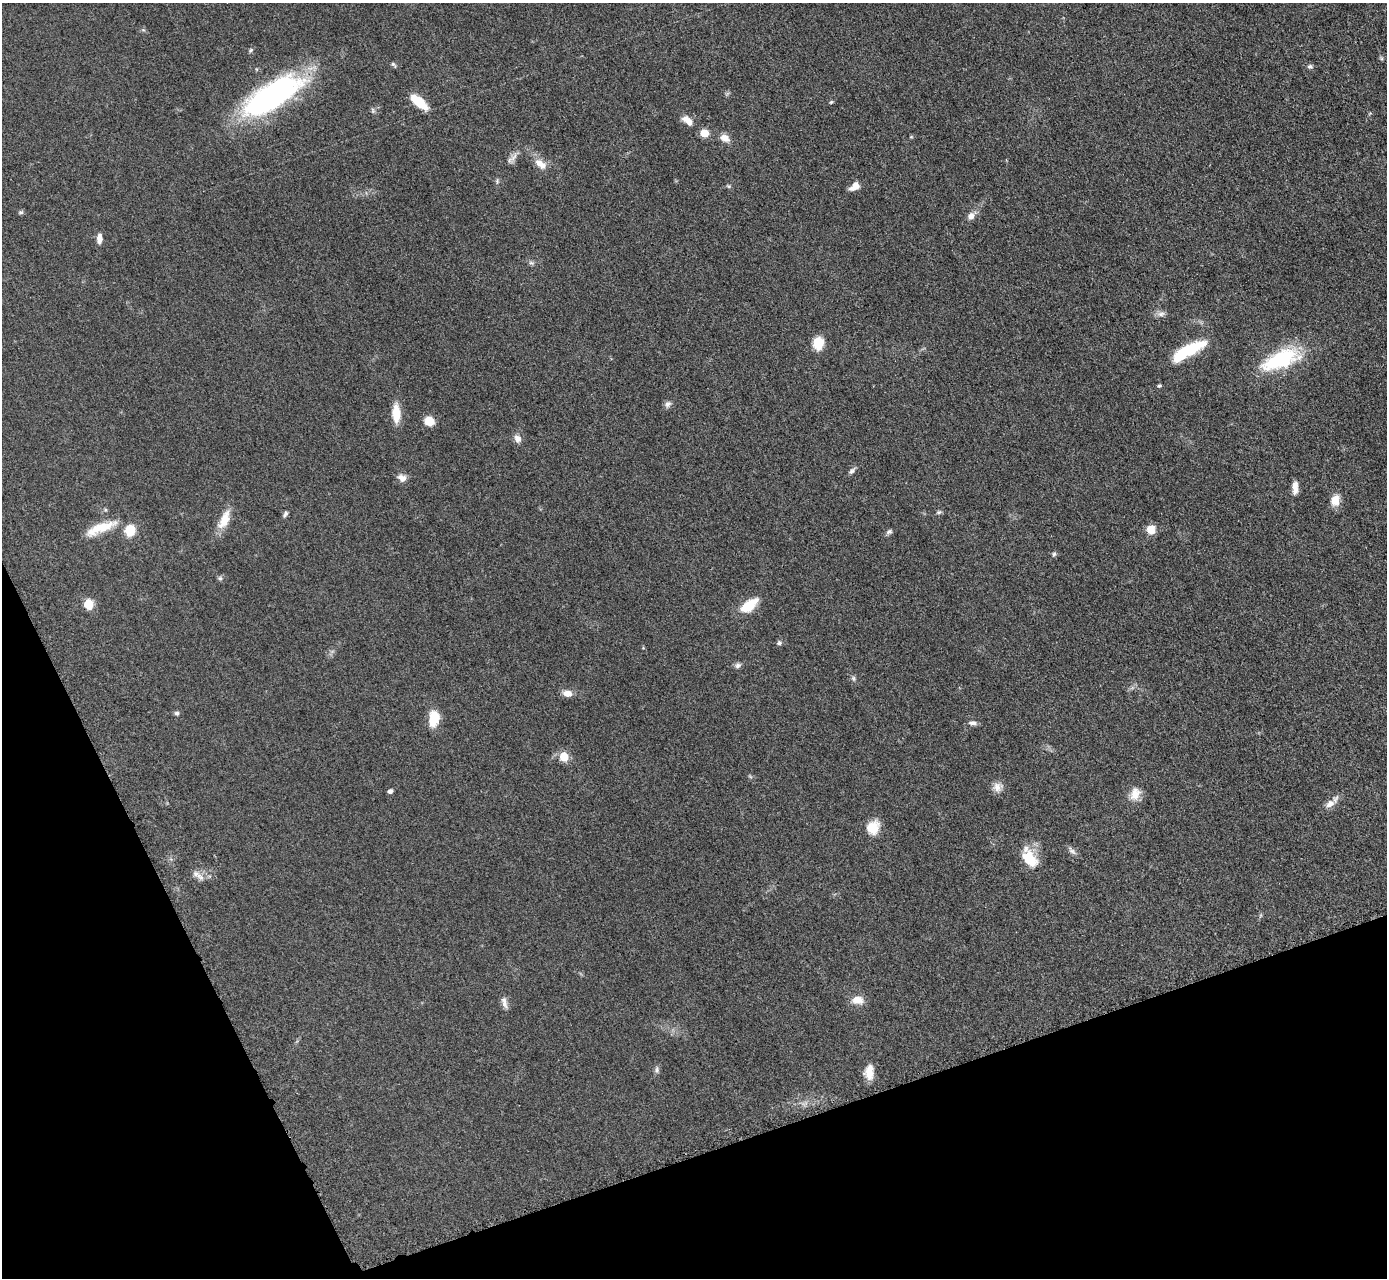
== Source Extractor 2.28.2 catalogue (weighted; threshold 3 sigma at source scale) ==
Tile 14 of 4 x 4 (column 2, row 4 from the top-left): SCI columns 1404-2788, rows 295-1570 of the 5624 x 5584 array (HDU 1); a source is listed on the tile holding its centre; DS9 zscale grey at full resolution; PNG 1389 x 1280 px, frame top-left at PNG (2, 3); no overlay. Shown black and unused: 18% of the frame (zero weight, under 3 of 5 exposures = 4% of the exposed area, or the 3 px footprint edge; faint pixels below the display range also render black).
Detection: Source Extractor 2.28.2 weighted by HDU 2 'WHT'; one run over the whole footprint, this tile lists its part. Background 0.0524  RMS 0.0056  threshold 0.0251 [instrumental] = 3 sigma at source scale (4.5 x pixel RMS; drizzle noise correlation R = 1.50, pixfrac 1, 0.05/0.05 arcsec/px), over >= 5 px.
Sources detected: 63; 1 inside a brighter listed object's ellipse — not listed separately; the other 62 listed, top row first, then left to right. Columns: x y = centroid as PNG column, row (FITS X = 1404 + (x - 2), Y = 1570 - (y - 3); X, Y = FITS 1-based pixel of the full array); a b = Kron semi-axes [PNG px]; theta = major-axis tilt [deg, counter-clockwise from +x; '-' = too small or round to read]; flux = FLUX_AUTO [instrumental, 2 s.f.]
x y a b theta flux
250 50 6 5 - 0.85
394 64 9 4 -50 1
1310 66 7 6 - 1.3
271 96 59 22 32 150
419 102 21 8 -40 13
831 102 5 5 - 0.72
373 110 8 5 -71 1.1
687 120 16 8 -40 4.7
704 133 7 7 - 7.9
725 138 14 9 -31 3.8
513 157 16 6 57 3
541 164 18 9 -38 6.2
854 186 12 7 37 4.4
21 212 7 5 13 0.96
971 216 9 8 - 3.3
99 238 12 7 -89 3.3
531 263 9 4 -8 1.2
1161 314 11 7 15 2.3
818 343 12 10 81 11
1188 351 38 10 29 28
1280 359 46 19 22 42
1159 386 5 4 - 0.81
668 404 10 7 46 2
396 413 22 9 -89 9.9
429 421 9 8 - 8.7
518 438 10 9 - 3.1
852 471 11 5 52 1.6
402 478 12 8 -25 3.5
1294 486 12 9 79 3.3
1335 500 12 9 75 6.9
939 512 7 5 16 1
285 514 8 5 59 1.3
224 520 27 11 66 9.4
100 528 42 11 22 14
1151 529 11 10 - 5.9
130 530 11 10 - 10
889 532 9 5 31 1.4
1054 554 7 5 79 1.1
220 578 6 6 - 1.1
88 604 6 6 - 19
749 605 22 11 37 12
779 643 6 6 - 1.3
738 665 9 7 27 1.7
853 678 7 5 -73 1.1
567 693 11 8 -6 4.2
177 713 6 5 - 1.1
434 718 16 10 81 12
973 723 11 6 -1 1.9
564 757 7 6 - 14
997 787 13 12 - 4
390 791 5 5 - 1.6
1135 794 17 12 76 6.5
1330 804 13 9 35 4
872 827 16 13 53 10
1072 851 14 6 -43 2
1029 858 24 14 -56 15
198 875 21 6 -35 3.2
1261 915 6 4 71 0.76
857 1000 15 10 1 5.7
504 1003 17 7 -74 2.9
657 1070 10 5 -86 1.5
869 1072 17 10 86 6.9